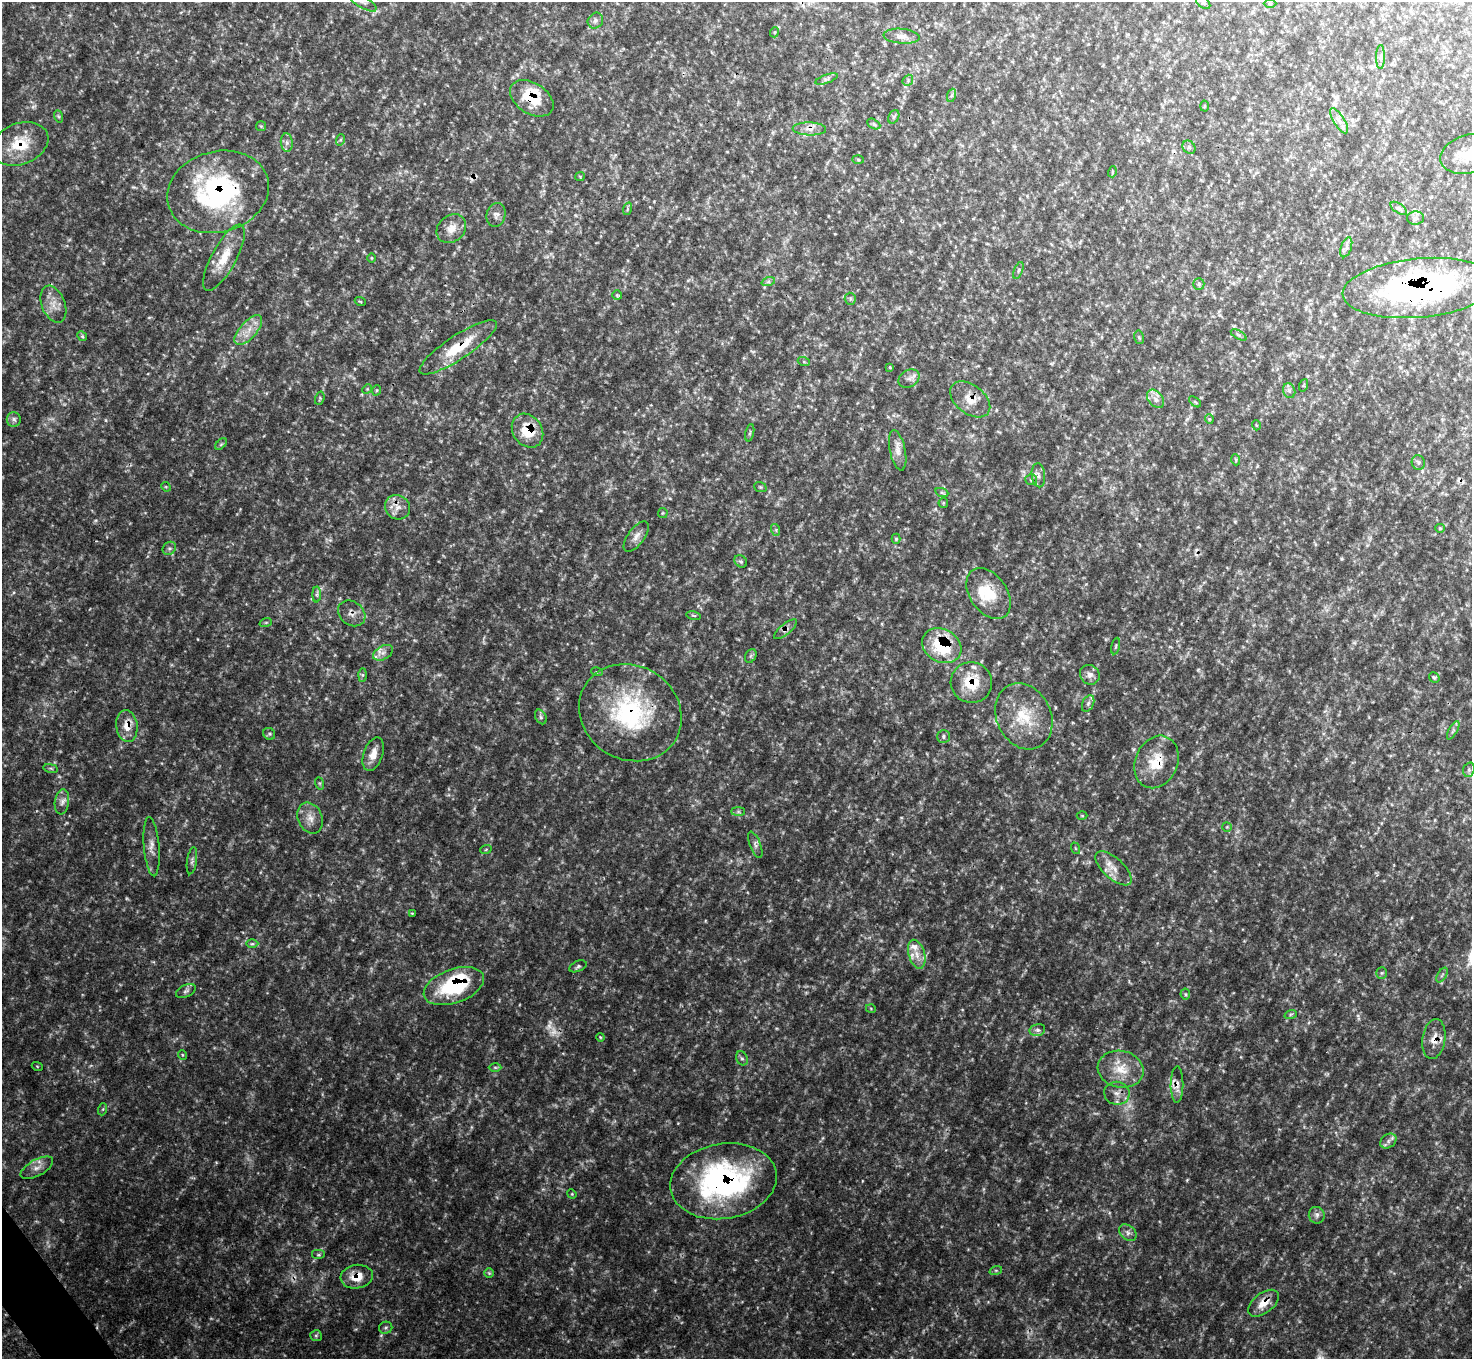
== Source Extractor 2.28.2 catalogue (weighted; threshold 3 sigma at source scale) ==
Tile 7 of 4 x 4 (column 3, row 2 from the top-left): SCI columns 2955-4424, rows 2889-4245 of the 5912 x 5912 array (HDU 1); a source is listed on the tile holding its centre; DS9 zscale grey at full resolution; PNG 1474 x 1361 px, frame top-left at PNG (2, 2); each listed source drawn as its Kron ellipse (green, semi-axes under 4 px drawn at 4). Shown black and unused: <1% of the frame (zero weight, under 3 of 4 exposures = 1% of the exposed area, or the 3 px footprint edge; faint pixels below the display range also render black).
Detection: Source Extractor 2.28.2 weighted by HDU 2 'WHT'; one run over the whole footprint, this tile lists its part. Background 0.146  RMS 0.0053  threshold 0.0238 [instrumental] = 3 sigma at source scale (4.5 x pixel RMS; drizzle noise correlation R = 1.50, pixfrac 1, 0.05/0.05 arcsec/px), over >= 5 px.
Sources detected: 174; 6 too faint to see at this stretch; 2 cosmic-ray / hot-pixel residue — neither listed nor drawn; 10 inside a brighter listed object's ellipse — not listed separately; the other 156 listed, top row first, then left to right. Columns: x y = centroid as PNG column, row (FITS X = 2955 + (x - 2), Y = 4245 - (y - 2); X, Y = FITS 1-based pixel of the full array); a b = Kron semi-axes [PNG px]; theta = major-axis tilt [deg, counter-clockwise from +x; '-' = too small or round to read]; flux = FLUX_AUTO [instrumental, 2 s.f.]
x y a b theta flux
363 2 15 6 -31 2.3
1203 2 8 5 -41 1
1270 3 6 4 0 0.73
595 21 8 7 - 1.8
775 32 5 3 - 0.51
902 36 18 7 -4 3.9
1381 57 12 4 89 1.5
826 79 12 3 19 1.3
908 80 6 4 49 0.94
952 95 7 4 70 1
532 98 24 15 -32 17
1204 106 5 3 - 0.52
58 116 6 4 -71 0.72
894 117 7 5 60 1.2
1339 121 14 5 -57 2.9
874 124 7 4 -28 0.98
261 126 5 5 - 0.69
809 129 17 6 -2 3.7
340 140 6 4 70 0.73
287 143 9 6 -84 1.8
20 144 29 20 20 17
1189 147 7 6 - 1.1
1469 154 30 19 15 16
858 160 5 3 - 0.53
1112 172 5 3 - 0.53
580 177 5 4 - 0.52
218 192 51 40 16 93
1399 208 9 4 -35 1.2
627 209 6 4 72 0.86
496 215 12 9 76 2.6
1416 218 8 6 2 1.8
451 229 16 13 43 6.3
1346 247 10 5 72 2
224 258 37 12 62 13
372 258 5 3 - 0.44
1018 270 9 3 69 0.75
768 282 7 4 18 1.1
1199 284 6 5 - 1
1419 288 77 29 5 180
617 295 5 5 - 0.73
850 299 6 5 - 1
360 301 5 3 - 0.53
53 304 19 11 -69 6.3
248 330 18 8 48 6.6
1239 335 8 4 -30 1.1
82 336 5 4 - 0.65
1139 337 7 5 -77 0.89
458 347 45 12 34 20
804 362 6 4 -19 0.65
890 367 4 4 - 0.48
909 379 11 8 33 2.7
1304 385 6 4 71 0.66
367 389 5 4 - 0.57
377 390 5 3 - 0.59
1289 391 7 6 - 1.5
320 398 7 4 73 0.76
970 399 23 14 -37 8.5
1156 399 10 7 -50 2.9
1195 402 7 3 -37 0.67
14 419 7 7 - 1.7
1209 419 5 4 - 0.55
1256 425 5 3 - 0.48
528 431 18 14 -55 15
750 433 9 3 77 0.99
221 444 7 4 45 0.8
898 450 21 7 -78 4.2
1236 460 5 3 - 0.53
1418 462 7 6 - 1.3
1038 475 12 6 -84 2.5
1031 480 6 5 - 0.92
166 487 5 4 - 0.64
760 487 6 5 - 0.81
942 493 7 4 -20 0.94
943 503 5 5 - 0.69
397 507 13 12 - 5
663 513 5 5 - 0.6
1440 528 5 4 - 0.56
776 530 6 4 -73 0.74
636 536 18 8 54 3.8
896 539 5 4 - 0.78
169 548 7 6 - 1.3
741 561 7 5 -42 1.2
317 594 8 4 90 1.2
988 594 28 18 -55 15
352 613 15 11 -37 3.6
694 615 7 3 -10 0.74
266 622 6 4 19 0.75
785 629 14 5 39 2.3
942 646 20 16 -30 30
1116 646 8 3 79 0.7
383 653 11 6 30 2.8
751 656 7 5 60 1.1
597 672 6 3 -17 0.58
363 675 6 4 89 0.91
1090 675 10 9 - 2.9
1434 677 6 4 -49 0.81
971 683 21 20 - 16
1088 703 9 5 64 1.4
630 713 53 47 -32 74
1024 716 34 27 -63 22
541 717 8 5 -62 1.2
127 726 16 10 -82 6.7
1453 730 10 4 61 1.4
269 734 6 5 - 1.1
943 736 6 6 - 1.2
373 754 17 9 71 5.8
1156 762 27 21 67 17
51 768 7 3 -9 0.86
1469 770 7 5 71 1.3
319 783 6 4 -71 0.75
62 802 12 7 81 2.9
738 812 7 4 0 1
1082 816 5 3 - 0.51
310 818 16 12 -65 5.5
1227 827 4 4 - 0.63
755 845 14 5 -69 2.1
152 847 30 7 -85 5.1
1075 848 6 3 -72 0.54
486 849 6 3 20 0.56
192 861 14 5 82 1.7
1114 868 22 10 -42 6.8
412 913 4 4 - 0.53
252 944 6 4 0 0.93
917 954 15 8 -73 5.1
578 966 9 5 24 1.3
1382 973 5 5 - 0.8
1442 975 8 3 58 1
454 986 31 17 20 45
186 991 10 6 26 1.6
1185 994 5 5 - 0.76
871 1009 5 3 - 0.45
1291 1014 6 4 19 0.75
1037 1030 8 6 13 1.7
600 1037 4 3 - 0.48
1434 1039 20 11 81 5.9
182 1055 5 3 - 0.55
742 1058 7 5 -66 1.3
37 1066 5 3 - 0.53
495 1067 6 4 -1 0.81
1121 1069 23 18 -12 13
1177 1084 18 6 89 3.8
1117 1093 13 11 -8 4.4
103 1109 6 4 71 0.7
1388 1141 9 6 37 2.1
37 1168 18 8 29 4.2
723 1181 54 37 9 120
572 1194 5 4 - 0.55
1317 1215 8 8 - 2.1
1128 1233 10 7 -40 2.3
318 1255 7 5 0 0.97
996 1270 6 4 18 0.91
489 1273 5 5 - 0.83
357 1277 16 11 8 8.5
1263 1303 18 10 37 7
386 1328 7 6 - 1.2
316 1336 6 5 - 0.99
Overlapping masked pixels (flux is a lower limit): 20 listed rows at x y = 532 98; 20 144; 218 192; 1419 288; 458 347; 970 399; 528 431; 352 613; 785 629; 942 646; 971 683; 630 713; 127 726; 1156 762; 454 986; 1434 1039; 1177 1084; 723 1181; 357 1277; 1263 1303
Isophote crosses this tile's border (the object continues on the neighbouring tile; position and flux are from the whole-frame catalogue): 3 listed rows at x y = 363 2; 1203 2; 1469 154
Unlisted compact peaks at least as high as the median listed source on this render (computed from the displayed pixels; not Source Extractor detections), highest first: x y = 106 420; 33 107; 705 921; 1341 559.